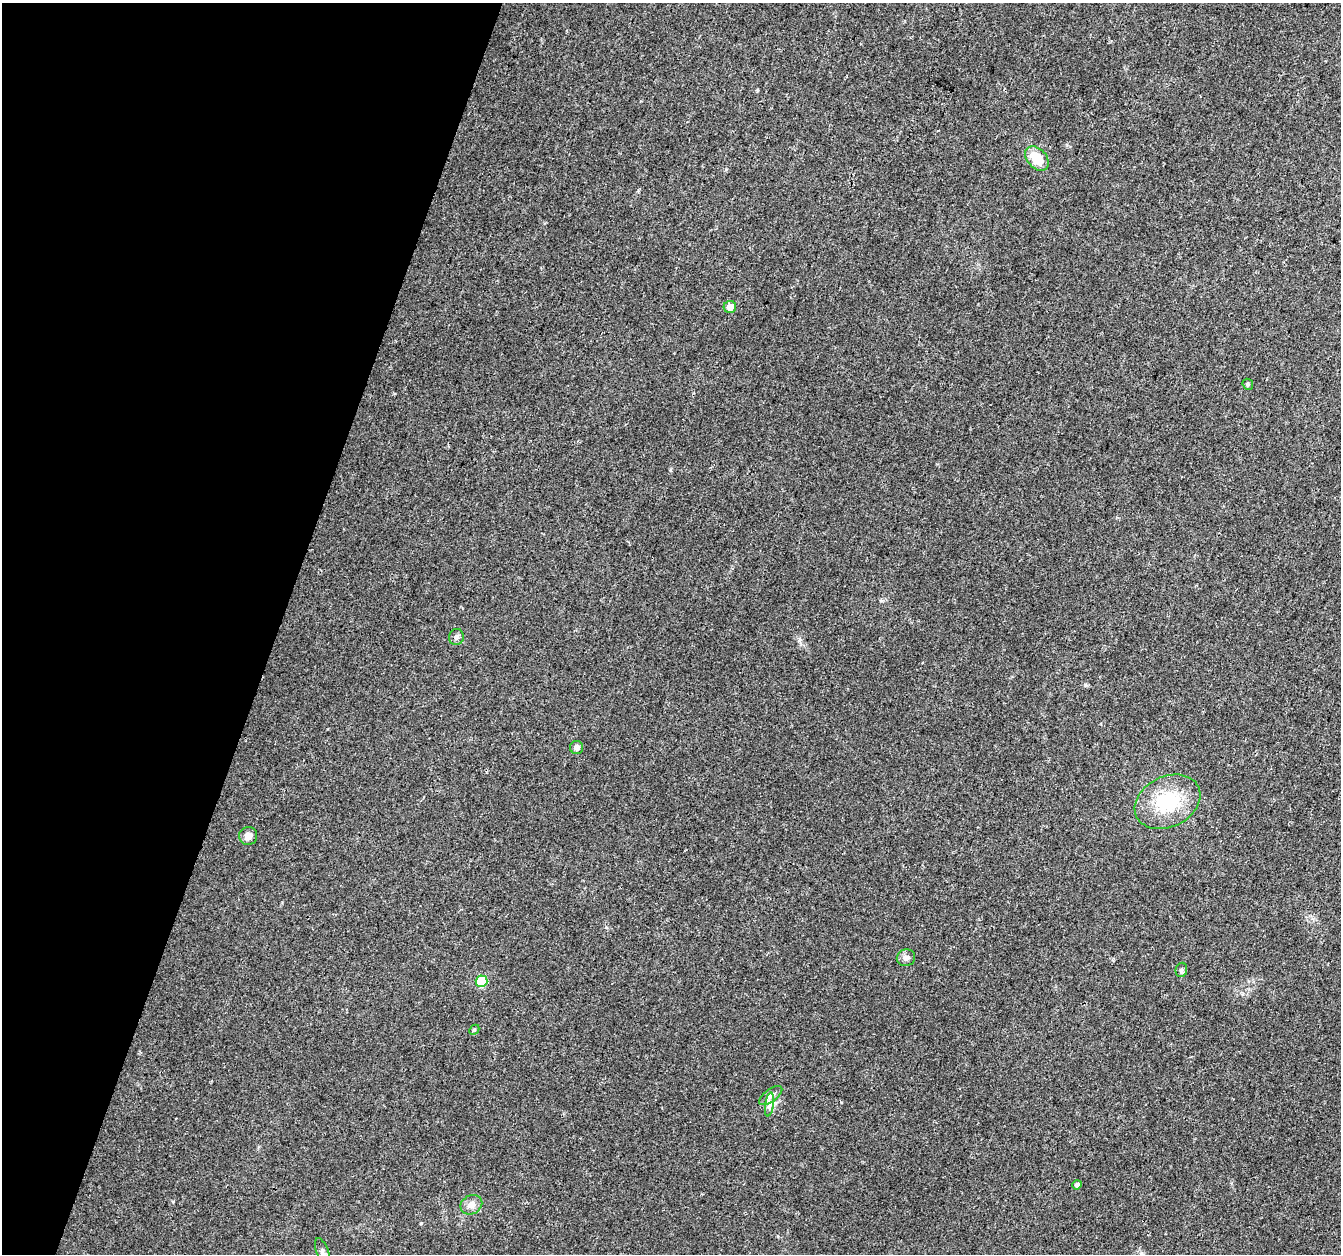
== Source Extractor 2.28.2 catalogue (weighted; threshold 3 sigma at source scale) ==
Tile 9 of 4 x 4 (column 1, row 3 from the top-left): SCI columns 32-1370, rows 1589-2840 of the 5408 x 5619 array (HDU 1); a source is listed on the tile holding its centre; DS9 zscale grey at full resolution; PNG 1343 x 1256 px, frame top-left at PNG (2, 3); each listed source drawn as its Kron ellipse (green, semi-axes under 4 px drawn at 4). Shown black and unused: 21% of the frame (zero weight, under 3 of 4 exposures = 4% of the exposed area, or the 3 px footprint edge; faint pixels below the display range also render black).
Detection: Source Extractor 2.28.2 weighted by HDU 2 'WHT'; one run over the whole footprint, this tile lists its part. Background 0.0279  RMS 0.0034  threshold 0.0155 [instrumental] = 3 sigma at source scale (4.5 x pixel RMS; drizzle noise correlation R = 1.50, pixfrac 1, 0.0396/0.0396 arcsec/px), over >= 5 px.
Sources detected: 16; all 16 listed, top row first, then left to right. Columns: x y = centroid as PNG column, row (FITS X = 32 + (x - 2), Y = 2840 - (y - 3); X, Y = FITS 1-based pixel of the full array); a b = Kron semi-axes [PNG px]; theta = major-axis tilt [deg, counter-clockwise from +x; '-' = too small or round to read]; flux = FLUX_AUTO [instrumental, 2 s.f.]
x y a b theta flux
1037 158 14 9 -48 7.1
730 307 6 6 - 2.8
1248 384 6 5 - 0.51
456 637 8 7 - 0.99
577 747 6 6 - 1.6
1167 802 34 25 27 21
248 836 9 9 - 2.3
906 958 9 8 - 1.4
1181 970 7 5 80 0.81
482 981 6 6 - 11
474 1030 6 4 44 0.43
771 1096 14 6 37 1.6
769 1105 12 4 82 1.3
1077 1185 5 4 - 0.75
471 1205 11 9 31 2.4
323 1253 15 6 -70 1.3
Isophote crosses this tile's border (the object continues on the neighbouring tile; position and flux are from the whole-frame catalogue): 1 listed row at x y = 323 1253